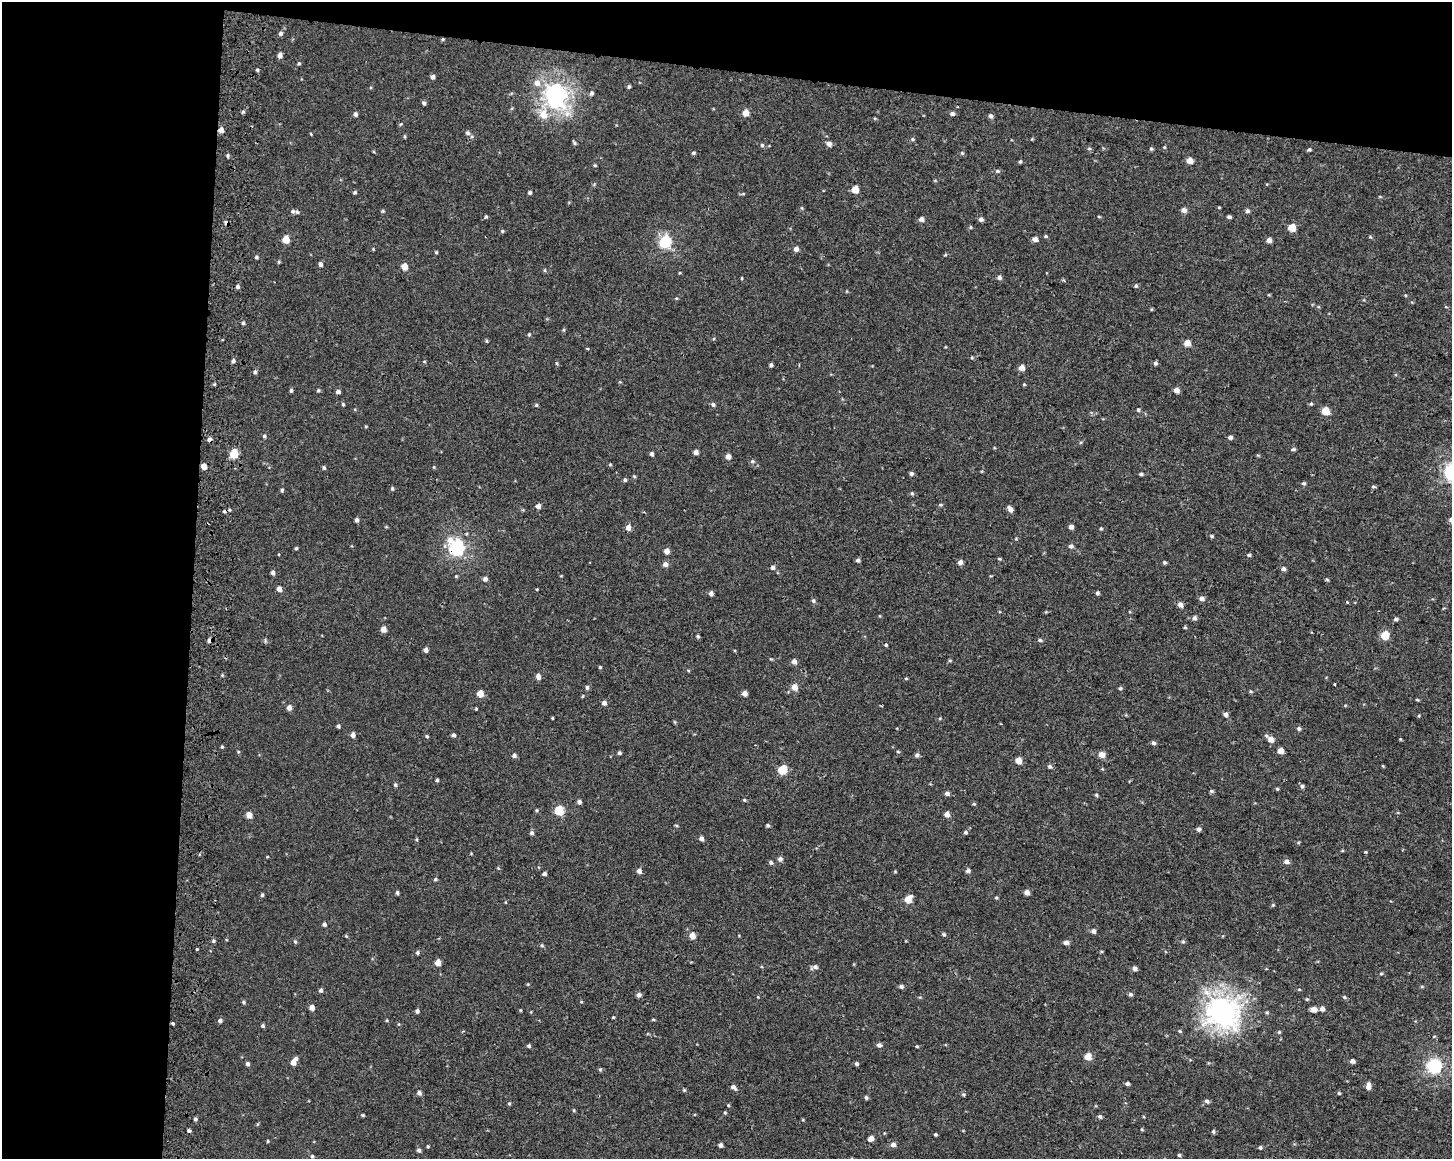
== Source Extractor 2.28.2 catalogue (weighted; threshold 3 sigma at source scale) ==
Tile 1 of 3 x 4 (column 1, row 1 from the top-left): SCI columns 325-1774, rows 3476-4632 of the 4943 x 4643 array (HDU 1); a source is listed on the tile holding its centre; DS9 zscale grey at full resolution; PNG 1454 x 1161 px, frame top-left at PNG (2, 2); no overlay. Shown black and unused: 19% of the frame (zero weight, under 2 of 3 exposures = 2% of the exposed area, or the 3 px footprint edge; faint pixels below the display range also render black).
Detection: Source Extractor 2.28.2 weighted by HDU 2 'WHT'; one run over the whole footprint, this tile lists its part. Background 1.53e-04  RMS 0.0035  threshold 0.0158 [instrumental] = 3 sigma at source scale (4.5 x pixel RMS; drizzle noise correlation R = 1.50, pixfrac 1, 0.0396/0.0396 arcsec/px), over >= 5 px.
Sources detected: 322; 4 cosmic-ray / hot-pixel residue — not listed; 1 inside a brighter listed object's ellipse — not listed separately; the other 317 listed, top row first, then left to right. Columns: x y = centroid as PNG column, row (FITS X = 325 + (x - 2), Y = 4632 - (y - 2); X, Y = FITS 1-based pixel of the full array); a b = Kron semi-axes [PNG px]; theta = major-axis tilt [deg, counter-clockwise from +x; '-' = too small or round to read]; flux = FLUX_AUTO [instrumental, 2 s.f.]
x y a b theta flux
281 33 6 5 - 0.73
443 39 5 4 - 0.41
280 55 5 4 - 1.4
299 63 4 4 - 0.41
257 70 4 4 - 0.43
433 77 5 5 - 1
537 83 9 8 - 2.6
629 86 4 3 - 0.5
591 93 5 5 - 0.78
556 96 9 8 - 190
424 103 5 4 - 0.74
243 112 5 4 - 0.5
746 113 6 5 - 3.4
355 114 5 5 - 0.92
543 114 11 10 - 4.6
952 114 5 4 - 0.93
991 116 6 5 - 0.97
401 124 5 4 - 0.38
221 130 5 5 - 1.9
467 133 6 6 - 0.81
311 134 3 3 - 0.4
912 139 5 4 - 0.45
574 143 6 4 -54 0.48
829 144 6 5 - 1.5
762 145 5 4 - 0.48
1164 147 4 4 - 0.36
1089 148 6 4 0 0.46
1151 149 5 4 - 0.47
1309 150 5 4 - 0.49
693 153 5 4 - 0.48
962 153 5 5 - 0.46
228 156 5 4 - 0.56
1190 160 5 5 - 3.2
1020 162 5 3 - 0.48
595 165 4 4 - 0.38
997 171 6 5 - 0.62
855 189 5 5 - 5.4
355 192 5 4 - 0.52
530 193 4 4 - 0.67
743 194 6 3 19 0.37
1380 197 5 3 - 0.3
1219 207 4 3 - 0.29
802 208 5 3 - 0.33
1184 210 6 5 - 1.6
293 211 7 6 - 0.86
383 211 5 4 - 0.43
1247 211 6 5 - 0.91
486 217 5 4 - 0.41
1099 217 5 3 - 0.34
1229 217 4 3 - 0.66
921 219 6 5 - 1.2
981 219 6 5 - 0.96
971 227 5 3 - 0.36
1292 227 5 5 - 6.3
502 231 5 5 - 0.46
1046 236 5 4 - 0.44
1370 237 5 3 - 0.36
286 239 5 5 - 5.6
1035 239 5 5 - 1.9
1269 240 5 4 - 1.7
665 242 6 6 - 41
796 249 5 5 - 1.6
436 252 4 4 - 0.39
256 257 5 4 - 0.52
279 262 5 4 - 0.39
320 264 5 5 - 0.96
404 266 5 5 - 3.8
545 270 5 3 - 0.37
742 278 4 3 - 0.32
999 278 6 5 - 0.87
1136 286 5 5 - 0.56
238 287 5 5 - 0.78
243 323 4 4 - 0.59
564 330 6 4 -90 0.41
529 334 5 4 - 0.4
486 341 5 4 - 0.38
1187 343 5 5 - 3.4
587 348 4 3 - 0.27
972 358 5 4 - 0.39
233 361 5 4 - 0.82
424 361 4 3 - 0.28
557 363 4 4 - 0.38
1155 363 5 5 - 0.78
771 365 4 4 - 0.66
1021 368 5 5 - 2.7
255 372 5 5 - 0.63
1024 384 4 4 - 0.33
291 390 5 4 - 0.58
318 390 5 4 - 0.45
1176 390 5 4 - 2.1
338 392 5 4 - 0.99
343 404 5 4 - 0.43
713 404 5 5 - 0.84
1311 404 5 4 - 0.46
536 405 5 4 - 0.4
1138 410 5 4 - 0.54
1325 411 5 5 - 7.5
366 426 5 3 - 0.3
264 436 5 4 - 0.56
1230 437 5 4 - 0.99
210 439 5 4 - 1.4
1293 449 6 4 1 0.64
696 452 5 4 - 1.5
234 453 6 5 - 10
652 454 5 4 - 0.75
728 457 5 5 - 2
752 461 6 5 - 0.62
610 464 5 3 - 0.35
204 466 5 4 - 2.6
434 467 5 3 - 0.29
324 468 6 4 -63 0.5
911 474 5 4 - 0.86
1141 474 4 3 - 0.68
634 476 5 4 - 0.38
625 480 5 4 - 0.58
1303 483 5 4 - 0.56
1373 487 5 5 - 0.51
392 488 6 4 -89 0.49
282 490 5 4 - 0.49
912 493 5 4 - 0.44
941 505 6 4 5 0.45
538 506 5 5 - 1.5
1010 509 7 4 -54 1.8
357 520 5 4 - 0.93
1071 527 4 4 - 1.5
628 528 6 5 - 1.9
1101 529 4 3 - 0.39
1212 536 5 4 - 0.5
1071 546 5 5 - 1.1
456 547 8 7 - 75
296 548 4 4 - 0.44
667 551 5 4 - 2.2
1249 555 5 4 - 0.54
999 559 4 3 - 0.46
858 560 5 4 - 0.77
960 562 5 5 - 1.6
1164 562 4 4 - 0.55
665 564 5 5 - 1.6
772 567 5 5 - 1
1283 569 5 5 - 1.1
273 573 5 4 - 1
485 579 5 5 - 1.3
1327 580 5 3 - 0.41
279 589 5 5 - 1.8
537 589 4 3 - 0.27
711 593 5 4 - 1.4
1097 593 4 4 - 0.65
1202 598 6 5 - 1.3
813 601 6 5 - 0.63
1347 603 3 3 - 0.83
1180 605 5 5 - 1.8
1194 618 6 5 - 1
1396 619 5 4 - 0.9
1185 627 4 4 - 0.4
383 629 5 5 - 2.5
1385 635 5 5 - 9.6
698 636 4 3 - 0.56
210 640 6 5 - 1.2
1040 640 6 4 -3 0.68
886 645 4 3 - 0.47
426 650 5 4 - 1.3
771 659 5 3 - 0.31
950 660 5 3 - 0.39
794 661 5 5 - 1.6
600 667 4 4 - 0.34
688 670 5 3 - 0.31
538 677 6 5 - 1.5
906 678 5 3 - 0.32
1335 684 3 3 - 0.57
587 687 5 5 - 0.75
794 687 6 5 - 3.1
1120 688 5 5 - 0.59
1251 692 5 3 - 0.41
745 693 5 4 - 1.8
480 694 5 5 - 4.3
1417 700 5 3 - 0.34
604 703 5 5 - 1.2
289 707 6 5 - 1.6
476 709 3 3 - 0.33
1226 714 5 4 - 1.3
1419 716 4 3 - 0.31
552 718 4 3 - 0.29
940 718 4 3 - 0.3
338 726 4 3 - 0.62
1299 728 5 5 - 0.74
353 735 6 5 - 1.2
454 735 5 4 - 0.76
427 736 5 4 - 0.44
1271 739 6 5 - 2.7
1153 743 5 4 - 0.84
222 747 4 4 - 0.4
1280 751 5 4 - 3.1
238 752 4 4 - 0.36
898 752 4 4 - 0.39
619 753 4 4 - 0.58
514 755 5 5 - 0.96
917 755 5 5 - 0.84
1102 755 5 5 - 3.2
1019 760 5 4 - 3.7
1050 766 6 5 - 0.7
782 770 5 5 - 13
437 780 4 3 - 0.56
395 785 5 5 - 0.62
1302 786 5 5 - 0.77
1277 789 4 4 - 0.4
1211 791 5 4 - 0.56
947 793 5 4 - 1.3
1096 795 5 4 - 0.46
744 800 5 4 - 0.4
579 802 4 4 - 0.94
974 804 4 4 - 0.4
537 810 5 3 - 0.37
559 810 6 5 - 15
947 814 5 4 - 2.4
249 815 5 5 - 2.9
676 825 5 3 - 0.36
768 825 4 4 - 0.6
1198 829 5 4 - 1.1
966 832 5 5 - 0.64
532 833 5 5 - 0.76
701 838 5 5 - 1.1
417 839 5 3 - 0.4
1342 851 5 3 - 0.31
1365 852 4 3 - 0.3
780 859 5 5 - 1.1
771 862 5 4 - 0.77
1287 862 6 5 - 1.5
498 868 5 4 - 0.35
639 871 5 5 - 1.5
968 871 5 5 - 0.82
544 874 4 4 - 0.9
435 879 5 4 - 0.47
1027 892 4 4 - 2
397 893 5 4 - 0.59
262 895 5 4 - 0.55
996 898 4 3 - 0.44
908 899 6 5 - 6.1
506 902 4 3 - 0.27
1273 905 5 4 - 0.41
324 924 5 5 - 0.88
1093 931 5 5 - 1.3
944 934 5 4 - 0.59
346 936 5 3 - 0.32
692 936 5 5 - 3
213 941 5 4 - 0.61
295 941 6 4 -62 0.5
1066 942 5 4 - 1.5
1183 942 5 5 - 0.58
542 945 5 4 - 0.48
197 949 3 3 - 0.47
417 953 5 4 - 0.65
438 962 5 4 - 3.2
815 967 9 5 19 1.1
1135 969 5 4 - 1.5
1381 973 4 4 - 0.39
901 986 5 4 - 0.93
321 990 5 4 - 0.74
1130 994 5 5 - 0.76
639 995 5 5 - 1.2
1344 997 6 4 -18 0.54
1307 999 5 4 - 0.43
243 1002 5 4 - 0.46
581 1002 4 3 - 0.27
312 1007 5 4 - 2
1313 1009 5 4 - 2.7
1322 1009 5 5 - 1.7
521 1010 4 3 - 0.28
417 1011 4 4 - 0.91
1221 1011 11 10 - 320
1267 1012 5 4 - 0.42
613 1017 3 3 - 0.31
653 1019 5 3 - 0.37
220 1020 5 5 - 0.83
387 1020 4 3 - 0.26
173 1023 3 3 - 0.85
263 1026 5 4 - 0.57
1180 1031 5 4 - 0.43
1279 1032 4 4 - 0.42
879 1045 5 5 - 1.2
529 1046 4 4 - 0.68
917 1046 4 3 - 0.34
1088 1056 5 5 - 5.4
1352 1061 5 4 - 1.1
294 1062 8 5 55 3.3
248 1064 4 4 - 0.84
856 1064 4 4 - 0.78
1434 1066 6 6 - 67
600 1069 5 5 - 0.44
1127 1084 4 3 - 0.85
1368 1086 9 5 81 1.7
733 1087 8 5 -39 1.1
684 1090 5 4 - 0.38
419 1093 5 5 - 1
1339 1093 4 4 - 0.45
963 1095 6 4 -44 0.41
866 1097 4 4 - 0.67
1207 1101 5 5 - 1
509 1103 5 3 - 0.36
728 1105 3 3 - 0.39
574 1110 4 4 - 0.37
725 1113 4 3 - 0.42
363 1115 4 3 - 0.38
1100 1116 5 5 - 0.79
195 1119 4 4 - 0.74
189 1130 3 3 - 9.9
1142 1130 5 3 - 0.29
1213 1132 6 4 -88 0.59
935 1134 3 3 - 0.47
871 1138 5 5 - 2.1
268 1141 4 3 - 0.33
893 1144 5 5 - 1.4
720 1145 4 4 - 1.1
428 1146 4 3 - 0.37
1260 1147 5 4 - 0.56
419 1150 5 4 - 0.85
1179 1155 4 4 - 0.5
312 1156 5 4 - 0.49
Overlapping masked pixels (flux is a lower limit): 6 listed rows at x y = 443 39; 221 130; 210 439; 204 466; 456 547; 210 640